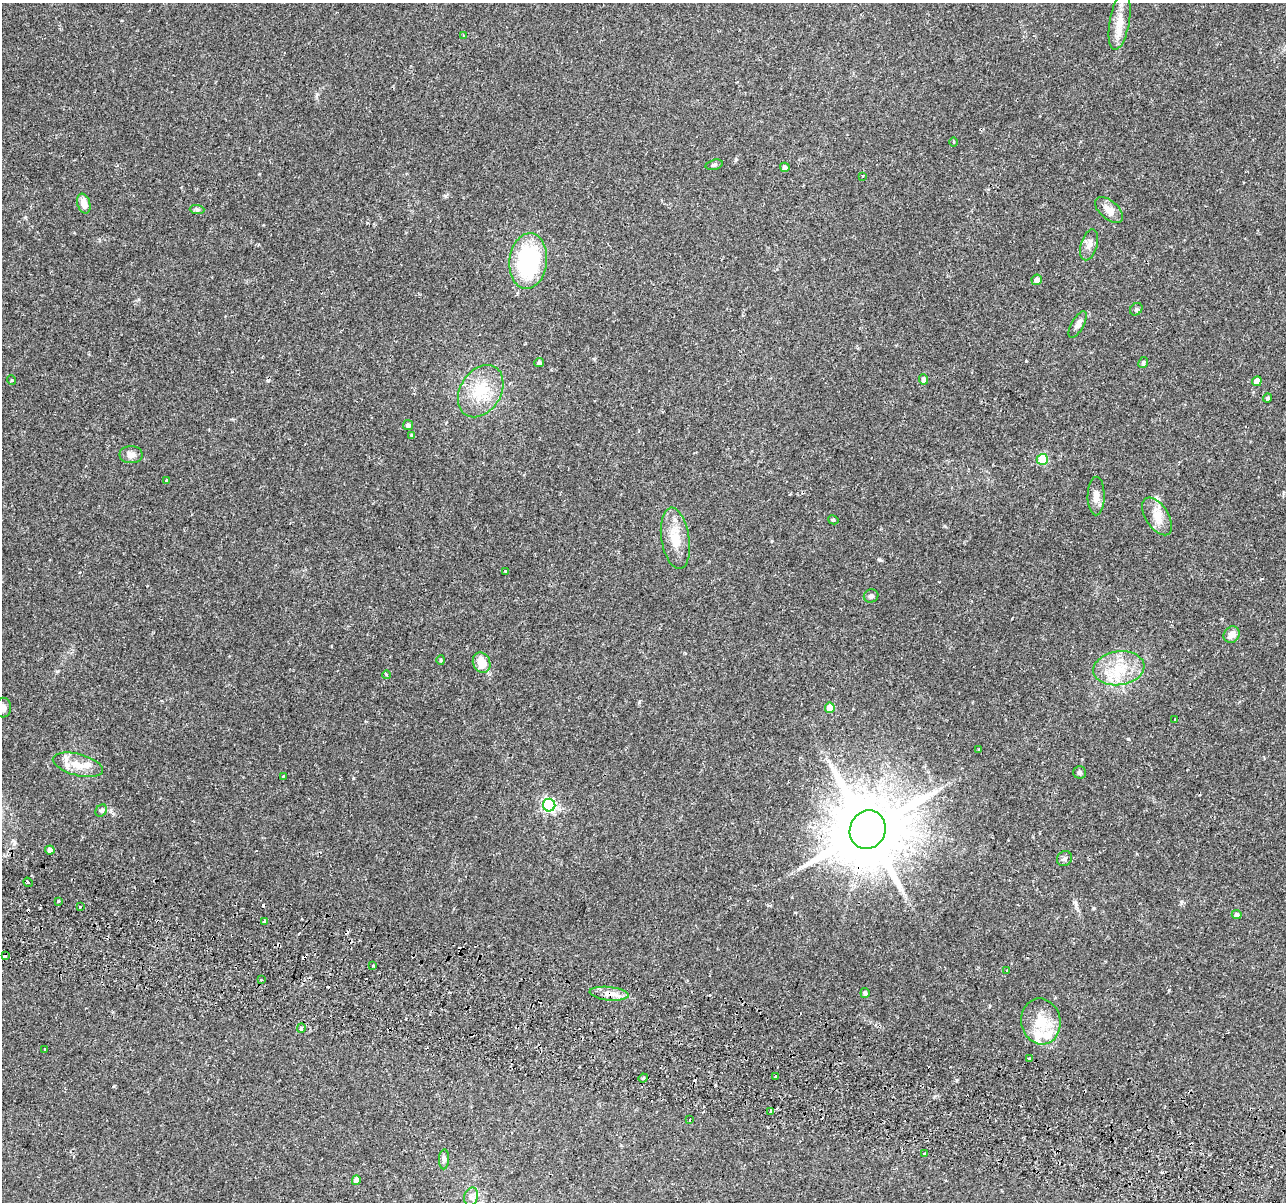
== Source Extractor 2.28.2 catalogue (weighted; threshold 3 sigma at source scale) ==
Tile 6 of 4 x 4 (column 2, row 2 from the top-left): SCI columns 1351-2634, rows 2694-3893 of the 5279 x 5444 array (HDU 1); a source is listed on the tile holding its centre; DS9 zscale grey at full resolution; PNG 1288 x 1204 px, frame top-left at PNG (2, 3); each listed source drawn as its Kron ellipse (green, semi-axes under 4 px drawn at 4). Shown black and unused: <1% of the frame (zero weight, under 2 of 3 exposures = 5% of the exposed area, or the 3 px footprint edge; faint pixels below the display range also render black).
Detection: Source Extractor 2.28.2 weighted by HDU 2 'WHT'; one run over the whole footprint, this tile lists its part. Background 0.0342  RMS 0.0034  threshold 0.0154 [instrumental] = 3 sigma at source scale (4.5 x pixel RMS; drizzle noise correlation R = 1.50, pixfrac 1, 0.0396/0.0396 arcsec/px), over >= 5 px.
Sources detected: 92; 14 cosmic-ray / hot-pixel residue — neither listed nor drawn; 6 inside a brighter listed object's ellipse — not listed separately; the other 72 listed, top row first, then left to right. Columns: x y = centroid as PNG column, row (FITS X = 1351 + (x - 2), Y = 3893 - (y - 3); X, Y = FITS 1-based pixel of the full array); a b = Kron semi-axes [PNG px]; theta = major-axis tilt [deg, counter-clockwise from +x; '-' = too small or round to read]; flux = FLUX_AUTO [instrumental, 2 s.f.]
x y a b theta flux
1120 21 29 10 80 5.5
463 36 4 3 - 0.33
954 142 4 3 - 0.34
714 165 9 5 14 0.6
785 167 4 4 - 1
863 176 4 2 - 0.29
84 203 10 6 -74 2.6
197 209 7 4 -1 0.61
1109 210 16 9 -40 3.3
1089 245 16 8 73 2.1
528 261 28 18 84 33
1037 280 5 5 - 1.6
1136 309 7 5 44 0.64
1078 325 15 6 61 1.5
1143 362 6 4 64 0.57
539 363 5 4 - 0.72
924 379 5 4 - 1.4
11 380 5 3 - 0.27
1257 381 5 4 - 2.7
481 391 28 20 58 12
1268 398 4 4 - 0.75
408 425 5 5 - 1
412 436 4 4 - 0.67
131 455 12 8 0 2
1042 459 5 5 - 14
167 480 4 3 - 0.5
1096 496 19 8 90 2.6
1157 516 21 11 -57 4.3
833 520 5 4 - 0.4
675 538 31 14 -81 7.3
505 571 3 3 - 0.47
871 596 7 6 - 0.97
1232 634 9 7 52 2.5
441 660 4 4 - 0.35
482 663 10 8 -67 4.6
1119 668 25 17 7 11
386 675 4 3 - 0.39
3 708 10 8 -87 1.6
830 708 5 5 - 5.8
1175 719 4 3 - 0.31
979 749 2 2 - 0.33
78 765 26 10 -14 5.3
1079 772 6 6 - 0.7
283 776 3 2 - 0.39
549 805 6 6 - 53
101 810 6 5 - 0.61
868 830 20 17 64 3500
50 850 5 4 - 1.7
1064 859 8 7 - 0.88
28 882 5 3 - 0.98
58 901 3 2 - 0.45
80 907 2 2 - 0.26
1237 914 5 4 - 1
264 922 4 3 - 3.7
5 956 3 3 - 2.1
373 966 3 2 - 0.5
1006 970 3 3 - 2.8
261 980 4 3 - 0.34
865 993 5 4 - 0.91
609 994 20 6 -5 3
1041 1021 23 19 -79 9
301 1028 5 3 - 0.8
45 1050 3 3 - 0.9
1029 1059 3 3 - 1.5
776 1076 4 3 - 1.3
643 1078 5 4 - 0.51
771 1111 4 3 - 0.7
690 1120 3 2 - 0.29
925 1154 4 3 - 0.72
444 1159 10 5 86 1
356 1180 5 4 - 2.2
471 1197 9 7 75 1.4
Overlapping masked pixels (flux is a lower limit): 2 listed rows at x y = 868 830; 609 994
Isophote crosses this tile's border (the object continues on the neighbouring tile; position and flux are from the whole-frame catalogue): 1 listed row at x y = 3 708
Unlisted compact peaks at least as high as the median listed source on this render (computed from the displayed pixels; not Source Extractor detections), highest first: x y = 1128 739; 1169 990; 353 778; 880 560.